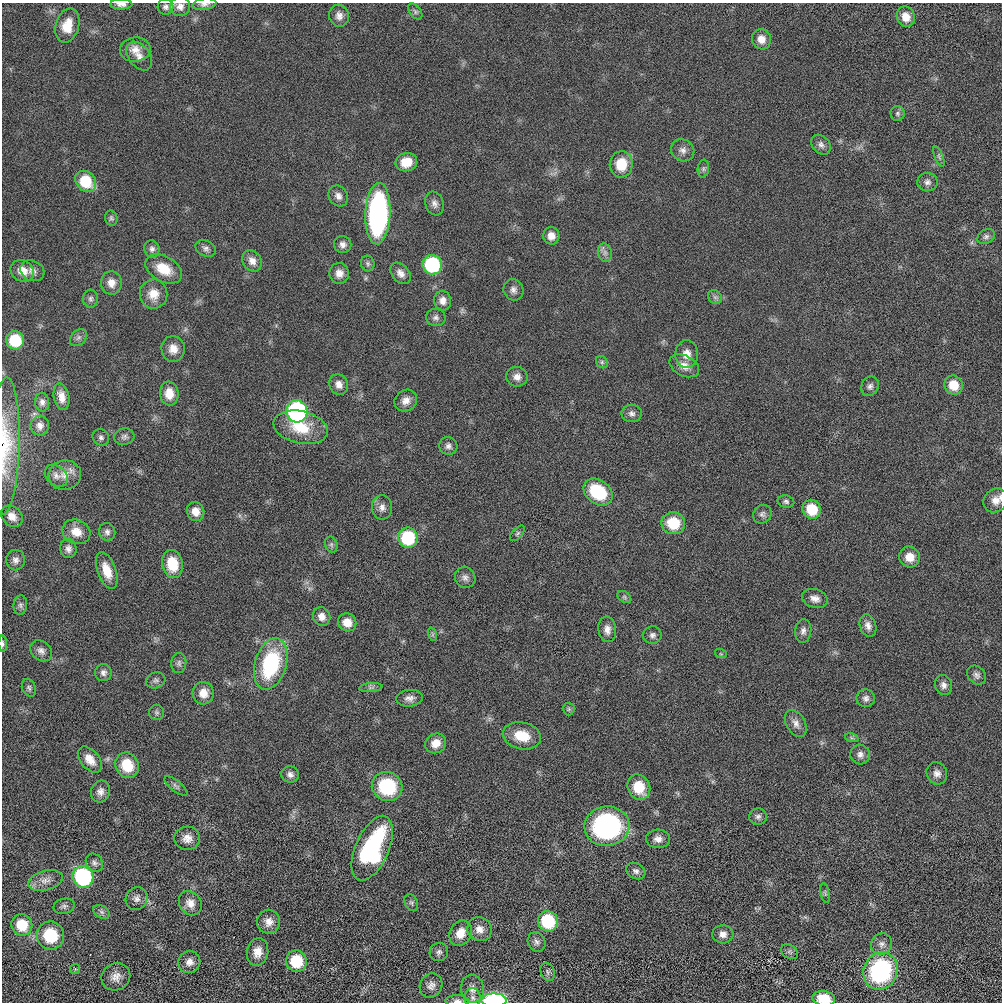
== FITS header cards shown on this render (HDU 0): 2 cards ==
NAXIS1  =                 1000 / length of data axis 1
NAXIS2  =                 1000 / length of data axis 2

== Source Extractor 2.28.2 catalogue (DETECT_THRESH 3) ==
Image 1000 x 1000 px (HDU 0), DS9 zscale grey, 1 PNG px = 1 image px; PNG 1004 x 1004 px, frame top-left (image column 1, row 1000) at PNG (2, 3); each listed source drawn as its Kron ellipse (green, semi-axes under 4 px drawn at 4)
Background 4.06e-05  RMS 0.0034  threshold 0.0101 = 3 sigma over >= 5 px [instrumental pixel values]
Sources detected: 167; all 167 listed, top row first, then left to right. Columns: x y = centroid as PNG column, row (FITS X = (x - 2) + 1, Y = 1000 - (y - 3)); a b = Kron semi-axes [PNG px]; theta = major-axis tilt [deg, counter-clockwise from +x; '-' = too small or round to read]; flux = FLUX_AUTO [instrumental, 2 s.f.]
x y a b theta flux
121 4 11 5 -1 1
204 4 12 5 9 0.81
166 7 8 7 - 0.77
180 7 10 9 - 1.3
415 12 9 5 -54 0.61
339 16 11 9 -74 1.5
906 17 10 9 - 2.6
67 26 18 11 75 3.9
761 39 10 9 - 2.2
135 50 15 12 9 2.3
139 56 16 10 -53 1.9
897 113 7 7 - 0.56
821 145 11 8 -49 1
683 150 12 10 -36 1.4
939 156 10 4 -67 0.56
406 162 11 9 15 4
621 164 13 11 82 5.7
703 169 9 5 84 0.61
86 181 11 9 -45 8.5
927 182 10 9 - 1
338 196 11 9 -58 1.3
435 203 12 9 -71 1.2
378 214 31 12 87 54
111 218 8 6 -76 0.51
551 236 9 8 - 1.8
986 237 9 7 31 0.7
343 245 9 8 - 1.1
152 249 9 7 -73 0.85
206 249 11 7 -24 0.96
605 253 9 7 -76 0.98
252 261 11 9 -56 1.7
368 263 8 7 - 0.54
432 265 10 9 - 23
164 269 20 12 -29 4.9
22 271 12 10 -33 2.8
32 271 12 10 -27 1.4
339 273 10 10 - 1.8
400 273 12 8 -50 1.4
111 283 12 10 -87 2
513 290 11 10 - 1.2
153 294 14 14 - 3.4
715 297 8 6 -44 0.7
90 299 9 7 89 0.72
443 301 10 8 -79 1.5
436 317 10 8 -10 0.91
78 338 10 7 45 0.85
15 340 9 9 - 9
173 349 13 11 -85 2.3
687 354 14 11 87 2.4
602 362 6 5 - 0.48
684 366 16 10 -27 2.2
517 377 10 10 - 1.6
339 384 10 9 - 1.6
954 385 10 9 - 4.1
870 386 10 8 61 0.88
169 393 12 9 -83 3.1
61 397 13 7 -79 2.1
406 401 12 10 37 1.8
42 402 9 7 -86 0.89
297 411 11 10 - 52
632 413 10 8 -2 1
40 426 10 9 - 1.3
301 427 27 16 -13 8
101 437 9 7 -42 0.73
124 437 10 8 12 0.83
5 446 68 14 88 10
448 446 9 8 - 0.95
65 475 16 14 10 2.8
56 476 13 9 -38 1.3
598 492 16 12 -36 11
995 500 13 11 45 2.1
786 501 8 6 -14 0.6
382 507 12 10 -86 1.5
812 509 9 9 - 6.9
196 511 10 8 -73 2.4
762 514 10 8 48 0.92
12 516 12 9 -45 1.9
673 523 12 11 - 7
76 532 14 12 -24 3.2
107 532 9 8 - 0.89
517 533 9 5 48 0.5
408 538 10 9 - 14
331 545 8 6 -70 0.56
68 549 9 8 - 1.1
910 557 10 10 - 2.9
16 560 10 9 - 1.1
172 564 14 10 -79 6.4
107 571 19 9 -70 4.1
465 578 11 10 - 1.2
624 597 8 5 -36 0.46
815 598 13 9 -16 1.6
20 605 10 7 84 0.75
322 616 9 8 - 1.7
347 622 9 8 - 3
868 626 11 8 -72 1.4
607 629 13 9 -83 1.6
803 631 12 8 85 1.1
432 634 7 4 -72 0.4
652 635 9 8 - 0.92
3 644 8 4 -87 0.46
41 651 12 9 -40 1.2
721 654 6 4 -18 0.29
179 663 10 7 84 0.75
271 664 26 15 73 21
103 673 8 8 - 0.95
977 675 10 8 -45 0.93
156 680 10 7 17 0.75
943 685 10 8 -70 1.2
371 687 12 4 5 0.61
29 688 9 6 -68 0.64
203 693 11 10 - 2.5
409 698 13 8 5 1.3
866 698 9 9 - 0.97
569 709 6 6 - 0.47
157 712 7 7 - 0.58
796 723 14 9 -59 1.5
522 736 19 13 -12 5.5
852 738 7 4 -18 0.46
436 743 11 9 31 2.4
860 754 10 9 - 1.2
90 760 15 9 -50 2.8
127 765 13 11 -62 6.1
937 773 11 10 - 1.4
290 774 9 8 - 1.1
176 786 14 5 -38 0.59
387 786 15 14 - 14
639 787 13 11 -65 6.1
100 792 11 9 72 1.3
758 817 9 8 - 0.83
607 826 22 20 6 41
187 838 13 11 3 2
658 839 12 9 -1 1.5
372 848 34 16 66 32
94 863 9 8 - 0.81
636 871 10 7 -27 0.91
83 877 11 10 - 30
45 880 18 9 15 2.1
825 893 10 4 -79 0.39
137 898 12 10 60 1.3
190 903 13 10 -54 2
411 903 9 6 -63 0.6
64 906 11 7 13 0.74
102 912 9 6 -27 0.68
548 921 10 9 - 13
269 922 12 11 - 2
22 925 11 10 - 6.4
480 929 13 11 -39 2
460 933 13 10 62 3
723 934 10 9 - 1.5
50 935 14 13 - 8.8
537 942 10 8 -62 0.96
881 944 11 10 - 1.3
258 952 14 10 81 2.5
439 952 9 9 - 0.86
790 952 9 6 -34 0.61
296 961 11 10 - 9.1
189 962 11 11 - 1.6
75 969 5 5 - 0.3
880 971 19 17 67 30
548 972 9 7 -70 0.72
116 977 15 13 29 2.2
431 985 12 11 - 1.4
472 989 14 11 -80 2
473 998 10 8 -88 0.93
824 999 11 7 -10 4.5
494 1000 12 7 0 36
457 1001 12 6 -3 0.98
At the frame edge (FLAGS 8, measured only in part): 8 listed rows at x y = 121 4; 204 4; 5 446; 995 500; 3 644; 824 999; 494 1000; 457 1001